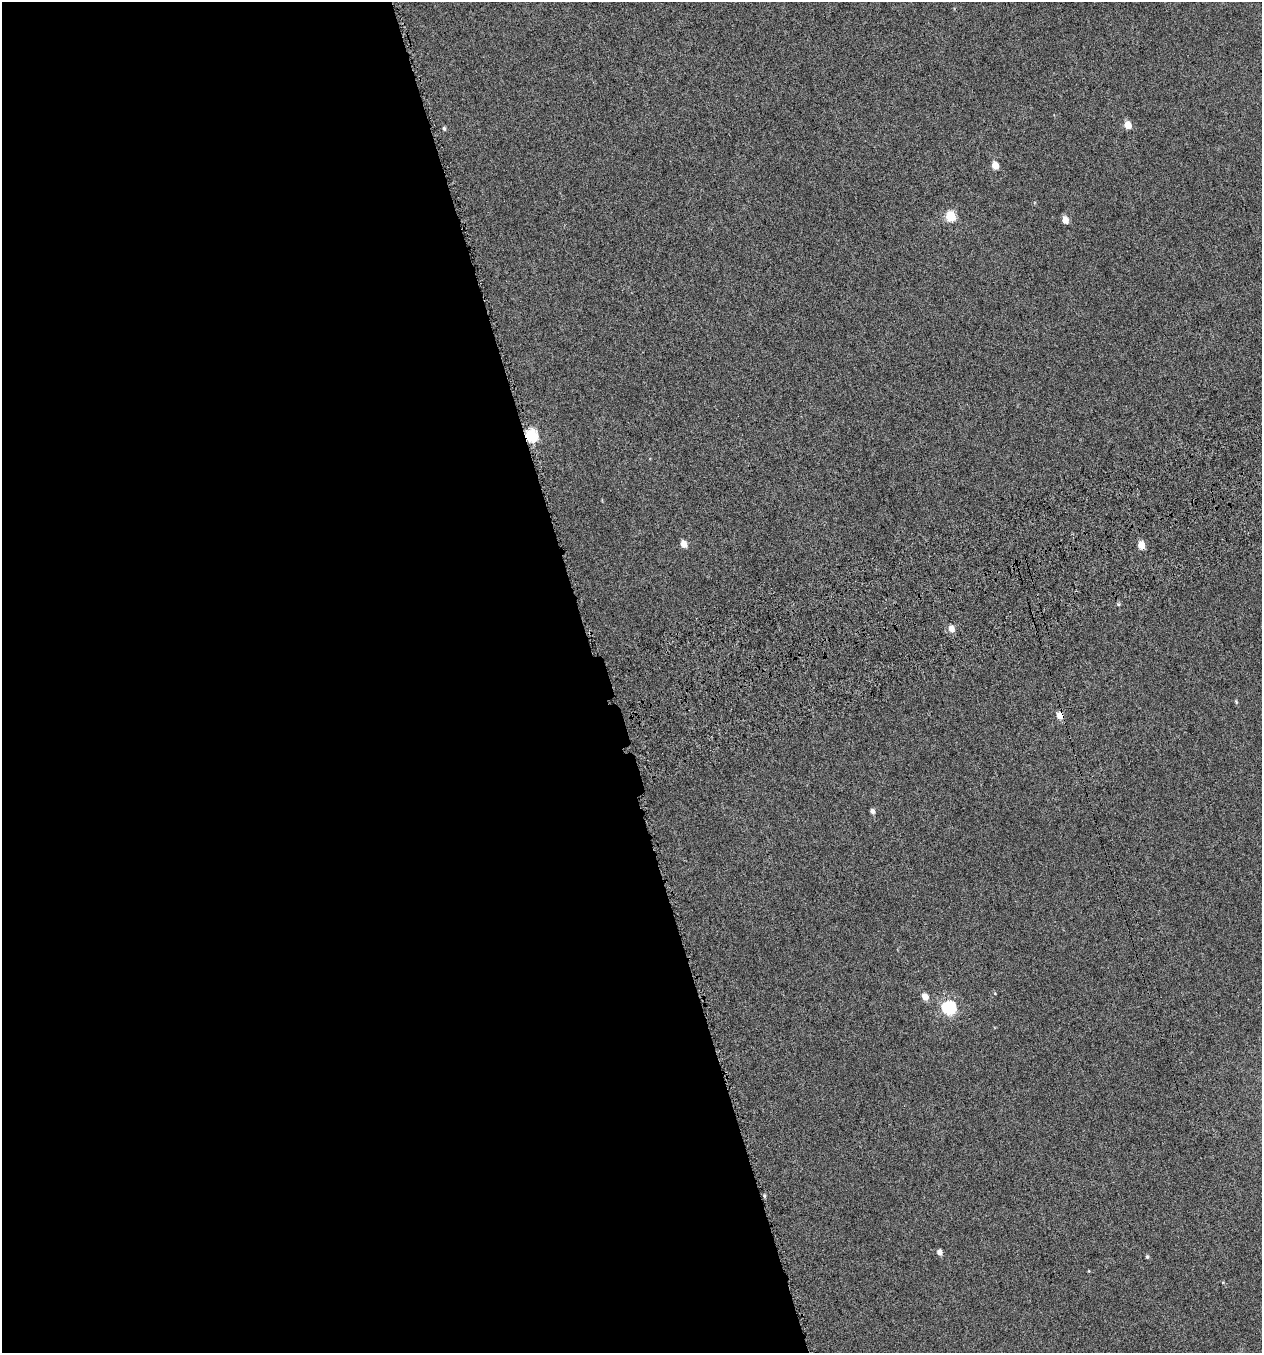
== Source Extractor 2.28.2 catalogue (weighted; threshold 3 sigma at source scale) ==
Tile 9 of 4 x 4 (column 1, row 3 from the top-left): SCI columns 91-1350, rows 1402-2752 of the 5271 x 5511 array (HDU 1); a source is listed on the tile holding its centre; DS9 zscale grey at full resolution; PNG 1264 x 1355 px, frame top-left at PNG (2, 2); no overlay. Shown black and unused: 48% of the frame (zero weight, under 4 of 7 exposures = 3% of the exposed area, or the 3 px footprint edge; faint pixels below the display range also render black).
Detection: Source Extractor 2.28.2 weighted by HDU 2 'WHT'; one run over the whole footprint, this tile lists its part. Background -1.89e-04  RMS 0.0033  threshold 0.0137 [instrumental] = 3 sigma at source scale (4.09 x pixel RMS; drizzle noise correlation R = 1.36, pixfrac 0.8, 0.0396/0.0396 arcsec/px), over >= 5 px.
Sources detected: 16; all 16 listed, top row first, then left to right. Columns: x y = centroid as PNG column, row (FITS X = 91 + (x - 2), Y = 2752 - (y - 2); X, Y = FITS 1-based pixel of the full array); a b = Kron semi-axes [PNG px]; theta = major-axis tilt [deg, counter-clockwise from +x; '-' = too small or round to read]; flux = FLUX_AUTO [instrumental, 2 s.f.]
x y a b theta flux
1128 125 5 5 - 4.9
444 128 5 4 - 0.55
995 165 5 4 - 4.7
950 216 5 5 - 19
1065 220 5 5 - 3.1
531 435 6 6 - 36
683 544 6 5 - 3
1141 545 5 5 - 4.5
951 629 6 5 - 2.4
1060 716 6 6 - 3.3
872 811 6 5 - 1
925 997 6 5 - 2.9
949 1008 6 6 - 46
764 1196 5 3 - 0.42
939 1252 6 5 - 1.5
1147 1257 5 4 - 0.44
Overlapping masked pixels (flux is a lower limit): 2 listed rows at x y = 531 435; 1060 716